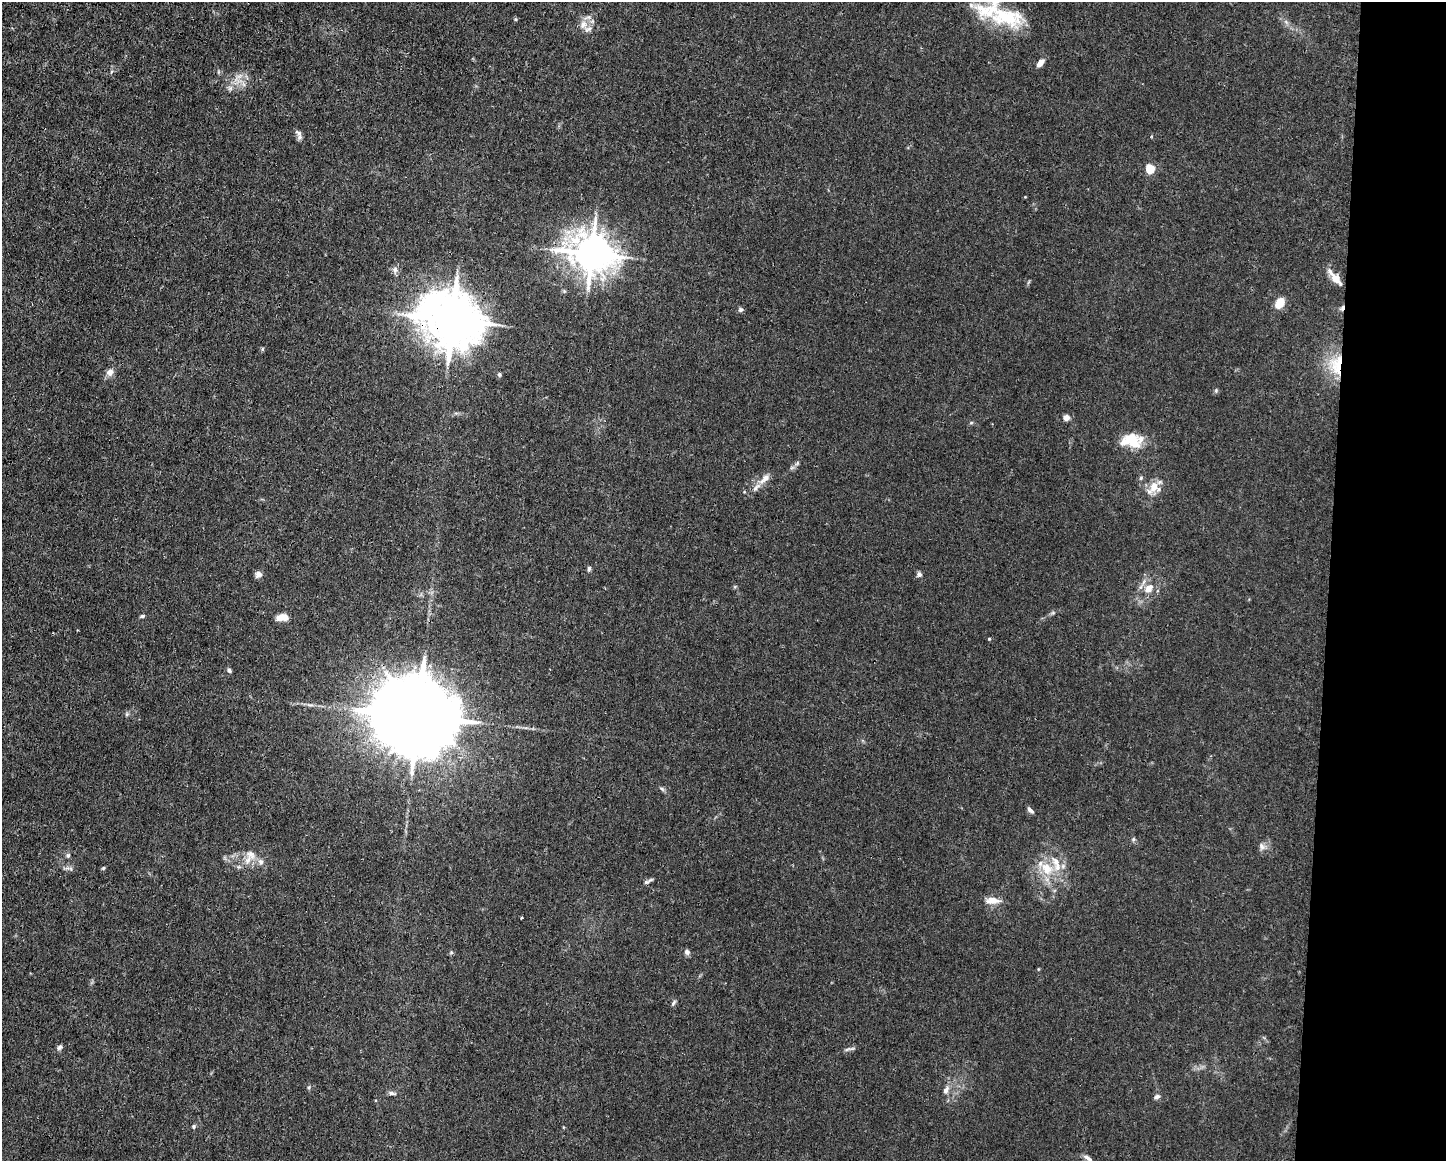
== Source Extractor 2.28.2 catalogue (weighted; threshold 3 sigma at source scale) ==
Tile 9 of 3 x 4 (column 3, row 3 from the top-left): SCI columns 2999-4442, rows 1161-2319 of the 4666 x 4638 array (HDU 1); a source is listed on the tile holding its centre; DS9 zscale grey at full resolution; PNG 1448 x 1163 px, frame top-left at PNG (2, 2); no overlay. Shown black and unused: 8% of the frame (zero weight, under 3 of 4 exposures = <1% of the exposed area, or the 3 px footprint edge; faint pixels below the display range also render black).
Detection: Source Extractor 2.28.2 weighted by HDU 2 'WHT'; one run over the whole footprint, this tile lists its part. Background 0.0185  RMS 0.0025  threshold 0.0112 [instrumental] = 3 sigma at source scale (4.5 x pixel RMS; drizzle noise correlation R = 1.50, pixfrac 1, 0.05/0.05 arcsec/px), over >= 5 px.
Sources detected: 67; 1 cosmic-ray / hot-pixel residue — not listed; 4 inside a brighter listed object's ellipse — not listed separately; the other 62 listed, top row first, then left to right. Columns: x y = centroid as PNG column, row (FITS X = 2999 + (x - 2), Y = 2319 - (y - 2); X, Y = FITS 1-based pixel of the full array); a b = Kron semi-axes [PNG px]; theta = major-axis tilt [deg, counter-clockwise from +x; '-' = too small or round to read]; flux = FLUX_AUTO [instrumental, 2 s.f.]
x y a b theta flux
1006 16 45 22 -12 15
515 19 5 3 - 0.24
1286 22 7 5 -45 0.59
583 25 13 10 45 2.2
1040 63 9 5 51 1.8
239 76 11 4 30 1
243 84 7 4 -71 0.6
230 88 7 6 - 0.75
298 133 12 6 -39 0.88
1150 168 5 5 - 14
591 253 13 11 -19 670
395 270 10 6 83 0.85
1335 278 21 7 -50 3.1
1280 303 9 6 60 5.2
741 310 6 6 - 0.54
452 320 17 14 -24 1500
262 349 6 4 89 0.3
1336 365 30 18 87 9.3
110 372 9 8 - 1.4
499 374 5 5 - 0.44
1216 391 6 5 - 0.38
1066 418 6 6 - 1.5
971 423 6 3 19 0.3
1131 440 26 17 -8 6.9
797 463 7 4 46 0.46
765 478 18 8 45 2.5
1141 478 5 5 - 0.35
1154 487 15 13 -39 3.4
589 569 7 4 89 0.5
258 574 9 8 - 0.97
919 574 6 6 - 0.7
1148 588 11 8 58 2.4
142 616 7 4 15 0.43
282 617 13 7 6 2.3
989 639 4 3 - 0.25
229 671 6 5 - 0.56
310 705 12 3 -10 0.76
127 714 6 4 46 0.4
418 716 27 18 -12 5600
662 789 8 4 -45 0.48
1030 810 8 4 -45 0.85
1133 839 6 5 - 0.39
1262 846 11 8 -70 1.1
68 855 6 5 - 0.43
250 856 22 12 65 3.2
261 862 9 7 -46 1
103 868 5 4 - 0.29
71 869 7 4 -72 0.43
1047 869 20 15 -52 6.1
648 881 15 4 28 0.67
993 900 19 8 -1 2.5
522 918 3 3 - 0.26
451 952 5 5 - 0.38
687 952 7 6 - 0.78
673 1003 9 4 57 0.48
59 1047 8 6 48 0.67
847 1049 13 4 16 0.68
946 1090 11 6 62 1.2
392 1093 9 5 -9 0.71
1157 1097 8 5 20 0.67
194 1126 6 5 - 0.44
1088 1158 13 5 -34 0.9
Overlapping masked pixels (flux is a lower limit): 4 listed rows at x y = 591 253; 452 320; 1336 365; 418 716
Isophote crosses this tile's border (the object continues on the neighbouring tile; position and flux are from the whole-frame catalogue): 1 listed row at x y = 1088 1158